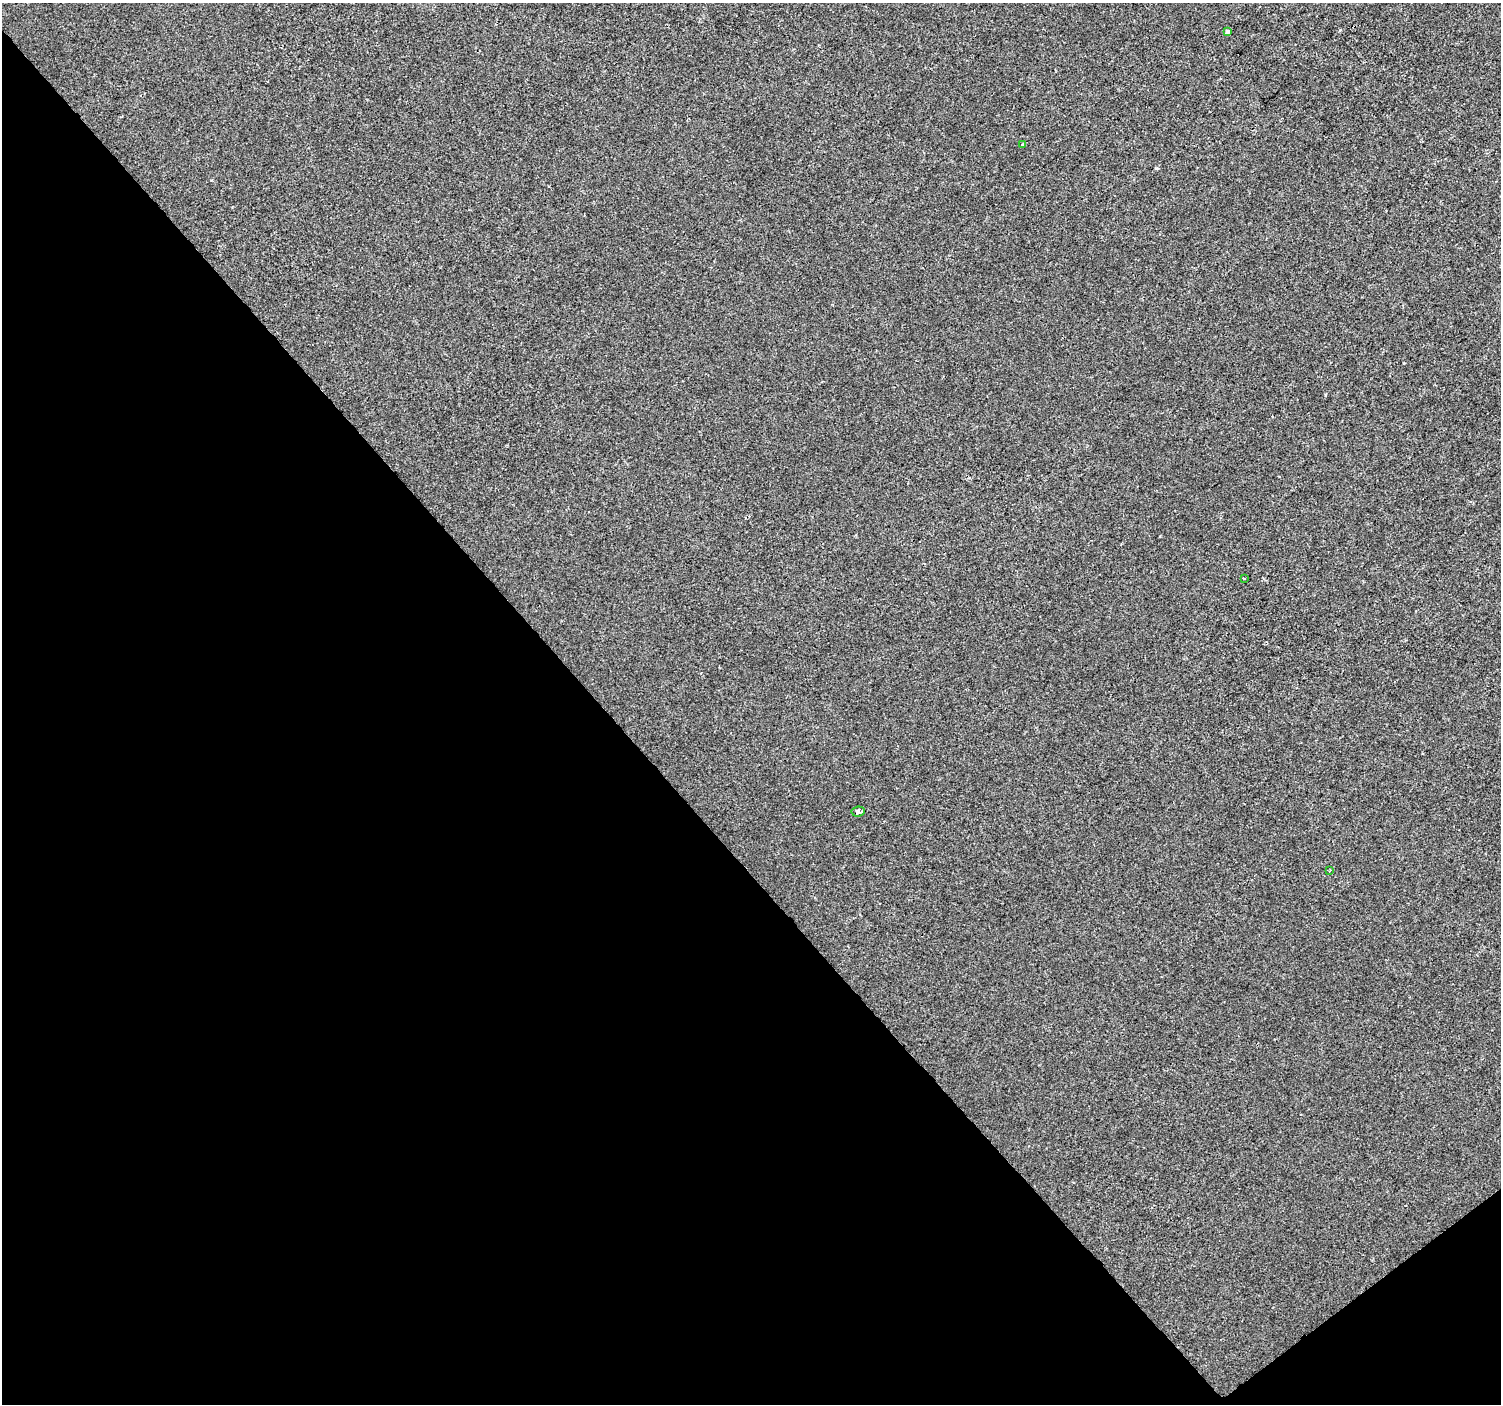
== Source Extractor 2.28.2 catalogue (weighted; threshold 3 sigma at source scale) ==
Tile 14 of 4 x 4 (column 2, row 4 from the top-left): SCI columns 1504-3002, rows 205-1606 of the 6000 x 5953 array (HDU 1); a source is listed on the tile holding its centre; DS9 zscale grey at full resolution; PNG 1503 x 1406 px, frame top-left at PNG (2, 3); each listed source drawn as its Kron ellipse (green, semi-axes under 4 px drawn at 4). Shown black and unused: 41% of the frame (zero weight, under 2 of 3 exposures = <1% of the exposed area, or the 3 px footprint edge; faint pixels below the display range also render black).
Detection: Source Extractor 2.28.2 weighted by HDU 2 'WHT'; one run over the whole footprint, this tile lists its part. Background -4.67e-05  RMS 0.0042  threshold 0.0187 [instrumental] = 3 sigma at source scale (4.5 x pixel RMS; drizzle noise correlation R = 1.50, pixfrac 1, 0.0396/0.0396 arcsec/px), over >= 5 px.
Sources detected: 5; all 5 listed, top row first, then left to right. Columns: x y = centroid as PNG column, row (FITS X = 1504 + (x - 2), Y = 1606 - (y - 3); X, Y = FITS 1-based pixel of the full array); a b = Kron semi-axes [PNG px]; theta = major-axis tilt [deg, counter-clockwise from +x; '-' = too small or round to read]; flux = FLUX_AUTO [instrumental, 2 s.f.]
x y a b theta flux
1227 32 4 3 - 3.1
1023 144 4 4 - 0.61
1244 578 3 2 - 1
858 812 7 5 9 1.7
1329 871 3 2 - 0.33